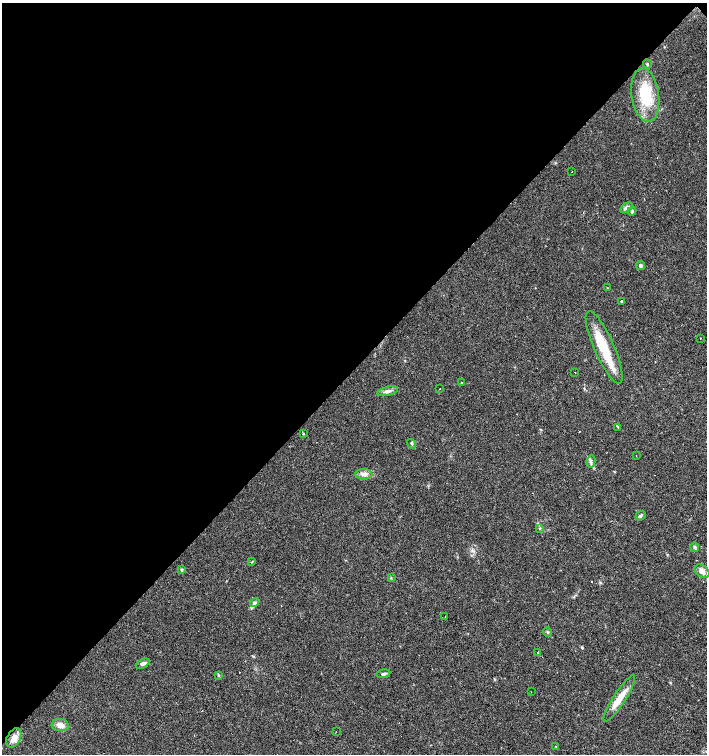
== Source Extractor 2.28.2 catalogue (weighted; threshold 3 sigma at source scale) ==
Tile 2 of 4 x 4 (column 2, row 1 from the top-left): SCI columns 1628-3036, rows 4514-6017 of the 6005 x 6018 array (HDU 1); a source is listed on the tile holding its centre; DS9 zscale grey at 2 x 2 block average (1 PNG px = mean of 2 x 2 image px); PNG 709 x 756 px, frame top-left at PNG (2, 3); each listed source drawn as its Kron ellipse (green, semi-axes under 4 px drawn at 4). Shown black and unused: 49% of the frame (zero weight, under 3 of 4 exposures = <1% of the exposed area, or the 3 px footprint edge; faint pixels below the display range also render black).
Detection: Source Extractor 2.28.2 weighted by HDU 2 'WHT'; one run over the whole footprint, this tile lists its part. Background 0.0164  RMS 0.0027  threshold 0.0124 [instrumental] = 3 sigma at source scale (4.5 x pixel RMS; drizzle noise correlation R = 1.50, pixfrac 1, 0.0396/0.0396 arcsec/px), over >= 5 px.
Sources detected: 46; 6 cosmic-ray / hot-pixel residue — neither listed nor drawn; the other 40 listed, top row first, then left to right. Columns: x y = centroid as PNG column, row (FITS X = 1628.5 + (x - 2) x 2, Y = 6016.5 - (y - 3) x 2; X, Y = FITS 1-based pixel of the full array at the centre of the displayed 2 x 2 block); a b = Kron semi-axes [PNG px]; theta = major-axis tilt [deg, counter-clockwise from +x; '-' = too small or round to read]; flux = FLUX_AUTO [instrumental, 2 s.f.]
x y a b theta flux
647 64 4 3 - 0.68
645 95 27 13 -82 26
572 172 2 2 - 1.7
626 208 7 4 35 2.3
632 211 4 4 - 1.2
640 265 4 4 - 1.5
608 288 3 2 - 0.34
622 301 2 2 - 4.8
701 338 2 2 - 2.7
604 347 39 10 -66 23
575 372 2 2 - 1.9
462 382 2 2 - 0.5
440 389 2 2 - 0.42
388 391 11 4 13 2.5
618 427 2 2 - 16
303 434 2 2 - 1.9
412 444 5 3 - 0.84
636 455 2 2 - 0.36
591 462 6 3 77 1.1
364 474 8 5 -3 2.7
641 516 5 3 - 1.1
540 528 3 2 - 0.45
695 547 4 3 - 1.1
252 562 4 2 - 0.43
182 570 3 3 - 0.89
702 571 8 5 -39 3.4
391 578 3 2 - 0.44
254 603 5 4 - 1.5
445 616 2 2 - 2.1
547 632 4 3 - 0.72
538 652 2 2 - 2.7
142 664 7 4 28 2.1
383 674 7 3 8 1.3
219 675 3 2 - 0.5
531 692 2 2 - 0.2
619 698 27 6 57 9.3
60 725 8 6 -6 4
336 732 2 2 - 0.29
14 738 10 6 62 5.8
556 746 3 2 - 0.33
Diffuse or blended objects may show on this block-average render without a row.